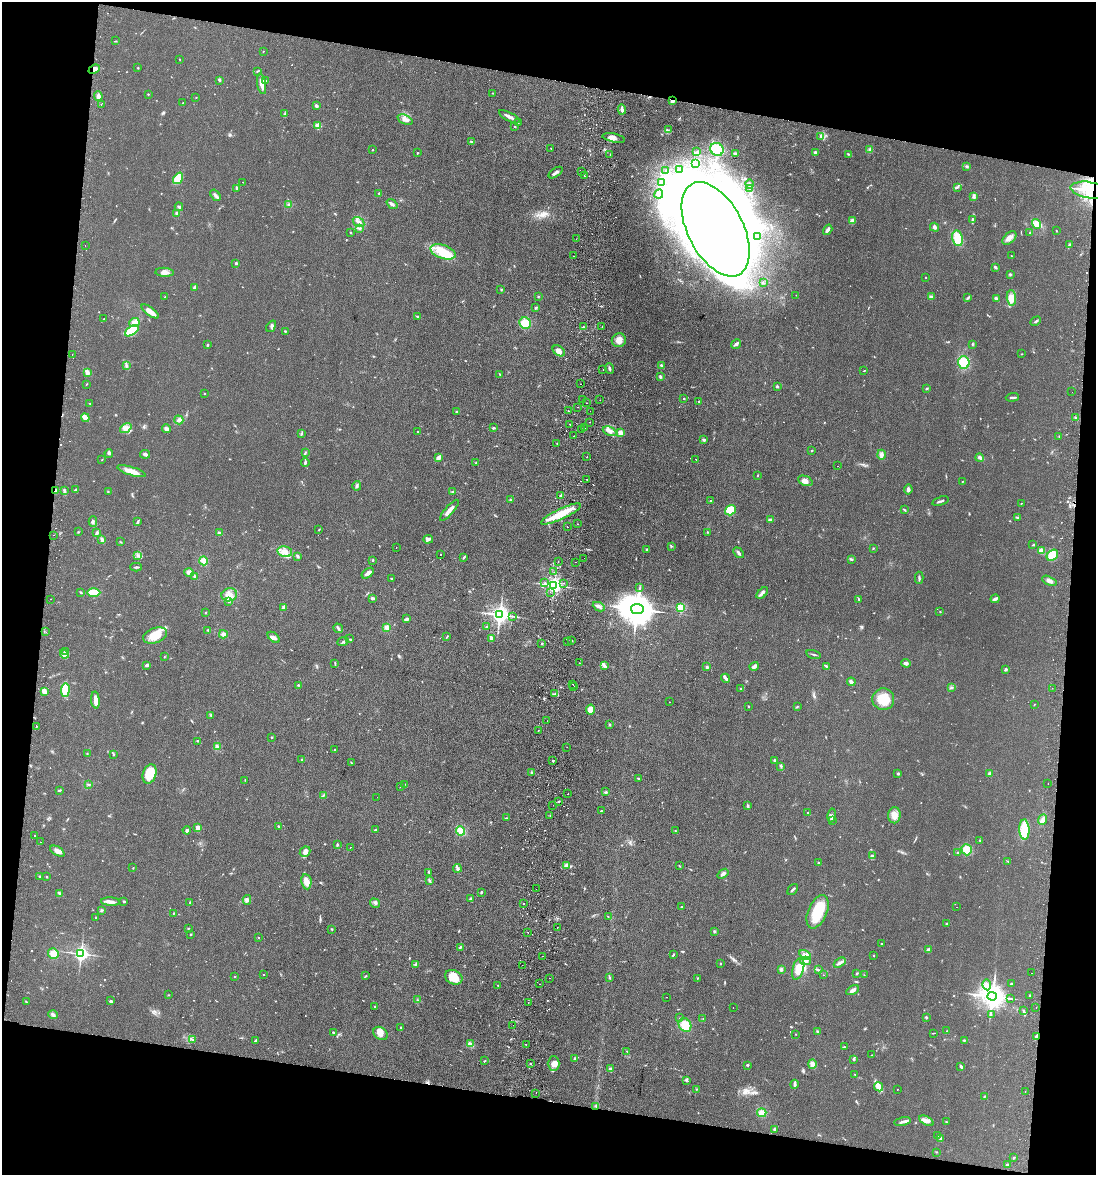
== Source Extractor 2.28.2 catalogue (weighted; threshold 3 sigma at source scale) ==
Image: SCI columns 171-4545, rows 9-4699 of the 4830 x 4709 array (HDU 1 of 3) = the unmasked area's bounding box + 8 px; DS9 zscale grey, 4 x 4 block average (1 PNG px = mean of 4 x 4 image px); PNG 1098 x 1177 px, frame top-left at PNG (2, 2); each listed source drawn as its Kron ellipse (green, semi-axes under 4 px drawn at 4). Shown black and unused: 20% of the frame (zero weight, under 2 of 3 exposures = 3% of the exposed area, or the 3 px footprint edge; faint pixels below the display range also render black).
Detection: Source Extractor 2.28.2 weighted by HDU 2 'WHT'. Background 0.0735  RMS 0.009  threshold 0.0406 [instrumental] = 3 sigma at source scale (4.5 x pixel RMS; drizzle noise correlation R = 1.50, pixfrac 1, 0.05/0.05 arcsec/px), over >= 5 px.
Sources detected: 819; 4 too faint to see at this stretch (4 x 4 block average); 27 inside a brighter object's white glare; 41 cosmic-ray / hot-pixel residue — neither listed nor drawn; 12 coinciding with a brighter row at this scale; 28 inside a brighter listed object's ellipse — not listed separately; of the other 707, all 500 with FLUX_AUTO >= 2.15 (the completeness limit of this list) listed and drawn (207 fainter detections not listed), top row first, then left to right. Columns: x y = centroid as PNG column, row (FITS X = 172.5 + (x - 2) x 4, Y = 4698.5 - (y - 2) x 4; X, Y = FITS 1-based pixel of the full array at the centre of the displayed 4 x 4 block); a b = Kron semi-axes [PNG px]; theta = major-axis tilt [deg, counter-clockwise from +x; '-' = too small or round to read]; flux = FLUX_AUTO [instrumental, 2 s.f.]
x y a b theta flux
115 41 3 2 - 3.5
263 51 2 2 - 4
180 59 2 2 - 2.4
138 68 2 2 - 4.5
94 69 6 3 23 22
257 71 3 2 - 3.6
219 80 3 2 - 6.1
266 81 2 2 - 6
262 84 10 3 -79 54
493 93 2 2 - 2.4
148 94 2 2 - 3.5
98 96 5 3 - 17
196 97 2 2 - 3.1
672 101 3 3 - 17
183 103 2 2 - 3.6
101 104 2 2 - 4
316 106 3 2 - 14
622 109 5 2 - 25
285 114 3 2 - 6.9
509 117 11 3 -28 25
405 120 8 4 -22 25
518 123 2 2 - 2.2
318 126 2 2 - 180
514 126 2 2 - 3.3
668 130 2 2 - 3
821 137 4 2 - 7.2
614 138 11 3 -11 27
471 142 2 2 - 4
551 148 2 2 - 2.5
717 149 7 6 - 130
870 149 3 2 - 4.9
372 150 2 2 - 4
697 152 3 3 - 9.2
815 152 3 3 - 7.8
417 153 2 2 - 12
610 154 2 2 - 3.3
735 154 3 2 - 11
848 154 3 2 - 4.2
695 164 3 2 - 6.4
967 166 3 2 - 6.3
680 170 3 2 - 4
581 171 2 2 - 4.3
665 171 2 2 - 6.5
556 173 8 2 34 15
585 176 2 2 - 11
178 178 6 4 55 110
243 182 2 2 - 2.6
661 182 3 2 - 5.6
749 184 4 3 - 12
957 187 4 2 - 8.7
236 188 4 2 - 6.1
750 188 2 2 - 2.6
1089 190 19 8 -10 150
379 193 2 2 - 6.6
659 194 5 2 - 8.1
215 195 6 3 -55 12
974 197 3 3 - 8
289 204 2 2 - 3.4
392 204 6 2 -37 14
179 207 4 2 - 14
177 213 2 2 - 29
972 219 3 2 - 4.2
852 221 2 2 - 100
359 222 6 3 -34 15
1037 224 5 4 - 46
934 227 5 3 - 11
360 228 2 2 - 4.2
716 229 51 27 -62 9000
828 230 6 2 56 17
1057 231 2 2 - 2.6
350 232 2 2 - 2.4
1030 233 2 2 - 2.7
758 237 3 2 - 6.4
958 238 8 5 -80 97
1009 238 8 5 45 28
576 239 2 2 - 2.9
1070 245 3 3 - 5.5
85 246 2 2 - 2.6
443 252 13 6 -19 95
574 256 2 2 - 2.4
1011 256 2 2 - 3
236 263 2 2 - 22
995 267 4 2 - 8.2
164 272 9 4 -3 27
1010 274 4 2 - 5.2
926 277 2 2 - 2.4
764 283 2 2 - 3.9
195 287 4 3 - 7.8
501 289 2 2 - 2.7
796 295 2 2 - 2.7
931 296 3 2 - 5.7
165 297 3 2 - 3.5
538 297 2 2 - 3.2
968 298 4 2 - 6
1011 298 8 4 -86 62
996 299 3 2 - 14
536 307 4 2 - 6.3
150 311 10 4 -35 35
417 316 3 2 - 4.5
104 319 2 2 - 3.7
1036 321 5 2 - 7.6
134 322 5 4 - 43
525 323 6 5 - 84
271 326 6 4 56 13
583 327 4 2 - 9.2
602 327 2 2 - 19
132 331 8 4 33 170
285 331 3 2 - 4.8
619 340 7 7 - 39
736 344 5 3 - 12
972 344 3 2 - 5.1
208 345 2 2 - 7.1
559 351 7 4 -34 33
72 354 2 2 - 4.1
1021 354 2 2 - 3
964 362 6 5 - 120
126 365 3 2 - 6.3
661 365 3 2 - 6.7
603 369 2 2 - 3.8
609 369 5 2 - 9.3
863 371 2 2 - 2.3
87 372 4 3 - 18
500 375 2 2 - 2.2
660 376 3 2 - 9.8
87 384 3 2 - 3
580 384 2 2 - 3.6
777 386 2 2 - 24
926 388 3 2 - 5.5
1072 392 2 2 - 2.9
204 394 2 2 - 3.3
1012 397 7 2 4 11
582 399 2 2 - 4.9
684 399 2 2 - 5.5
600 400 2 2 - 3.2
699 401 2 2 - 2.4
586 403 2 2 - 4.2
90 404 2 2 - 2.3
578 407 2 2 - 3.1
568 411 2 2 - 4.7
590 411 2 2 - 2.5
457 412 3 2 - 5.3
1076 417 3 2 - 5
85 418 4 3 - 27
179 420 4 3 - 13
590 422 2 2 - 2.7
570 424 2 2 - 4.6
126 428 6 4 37 23
494 428 4 2 - 6.7
585 428 2 2 - 7.6
166 429 4 4 - 14
581 430 2 2 - 3.3
610 431 7 4 -25 24
418 432 2 2 - 3.4
301 433 4 2 - 5.9
621 433 2 2 - 130
574 436 2 2 - 12
1059 436 2 2 - 2.3
704 440 3 2 - 13
557 443 2 2 - 3.5
812 450 2 2 - 2.9
109 453 4 2 - 8.2
305 453 3 2 - 5.4
145 454 5 2 - 15
881 455 5 4 - 15
439 457 4 3 - 24
587 457 2 2 - 8.5
980 458 4 3 - 12
696 459 2 2 - 13
102 460 2 2 - 2.3
305 462 4 2 - 9.7
476 463 2 2 - 2.9
837 466 2 2 - 5.1
132 471 15 4 -18 49
757 475 2 2 - 3.8
587 480 2 2 - 2.4
805 481 7 4 -24 28
963 481 2 2 - 2.2
357 486 5 3 - 10
908 489 5 3 - 15
55 490 3 2 - 9.2
76 490 3 2 - 6
64 491 2 2 - 3.6
108 491 2 2 - 4
452 491 3 2 - 3.5
561 496 4 3 - 15
510 500 3 2 - 4.7
711 501 2 2 - 17
940 501 9 2 16 9.2
1021 503 2 2 - 2.2
449 510 13 3 48 43
730 510 5 5 - 150
904 510 3 2 - 4.2
561 514 22 5 25 130
1017 518 4 2 - 5.8
770 520 3 2 - 12
93 521 5 2 - 8.7
138 521 3 2 - 5.4
577 524 2 2 - 2.4
567 527 2 2 - 3.1
319 530 3 2 - 4
78 532 3 2 - 2.4
708 532 2 2 - 4.2
97 533 4 3 - 8.8
219 533 3 2 - 17
54 535 2 2 - 3
428 539 5 3 - 12
102 540 4 2 - 20
121 542 2 2 - 2.6
1033 545 3 2 - 4.5
671 546 3 2 - 4.4
396 548 2 2 - 2.9
873 548 3 2 - 3
647 550 2 2 - 20
1041 551 4 3 - 32
285 552 7 5 -12 41
738 553 6 2 -50 15
138 555 2 2 - 4.9
441 555 2 2 - 6.1
1052 555 6 5 - 89
297 556 3 3 - 6.6
464 557 3 2 - 5.1
584 558 2 2 - 3.1
851 559 4 2 - 7
373 560 3 2 - 3.3
204 561 4 4 - 29
558 562 2 2 - 2.8
576 562 2 2 - 3.5
136 567 6 2 1 7.7
189 572 5 3 - 18
554 572 2 2 - 2.2
368 573 7 2 36 24
195 576 4 3 - 8.8
391 578 3 2 - 3.1
919 578 6 2 -88 8.1
1049 581 8 3 -24 17
545 583 2 2 - 3.9
563 583 2 2 - 6.1
554 585 3 2 - 2300
640 587 2 2 - 2.2
81 592 3 2 - 4.6
94 592 6 4 0 99
550 592 2 2 - 4.9
762 593 7 2 43 21
229 595 8 6 15 43
372 598 4 3 - 8.1
50 599 2 2 - 14
995 599 4 3 - 16
859 600 2 2 - 2.9
229 602 2 2 - 2.3
284 607 2 2 - 68
599 607 6 3 -26 17
681 608 2 2 - 450
637 609 6 5 - 13000
940 612 2 2 - 3.1
205 613 2 2 - 3.4
500 615 3 3 - 3400
513 616 3 2 - 3.7
407 619 4 2 - 18
387 627 4 3 - 29
486 627 3 2 - 4.6
338 628 5 3 - 9.6
208 630 2 2 - 4.3
46 632 2 2 - 4.3
223 634 4 3 - 16
155 636 12 7 18 96
447 636 3 2 - 4.3
274 637 7 3 -38 15
350 639 2 2 - 3.3
491 639 4 2 - 17
568 641 2 2 - 6.5
571 641 3 2 - 5.4
343 642 6 2 21 7.8
542 643 2 2 - 3.3
65 652 3 2 - 7.6
64 654 4 2 - 8.9
814 654 7 2 -16 7.7
164 657 2 2 - 2.7
335 663 4 2 - 3.7
580 663 2 2 - 2.4
906 663 5 3 - 16
147 665 3 3 - 9.4
604 666 4 3 - 10
754 666 5 2 - 10
826 666 3 2 - 5.3
707 667 2 2 - 28
1005 670 2 2 - 5.1
726 678 4 2 - 17
851 682 4 2 - 24
298 685 3 2 - 4.8
573 685 2 2 - 4.2
574 686 2 2 - 3.2
951 688 3 2 - 3.7
1052 688 2 2 - 2.4
740 689 2 2 - 2.4
65 690 7 4 87 130
44 691 4 3 - 21
555 694 2 2 - 2.9
883 699 11 10 - 110
95 700 8 3 -84 44
670 702 2 2 - 2.3
1034 704 2 2 - 2.4
748 706 2 2 - 9.5
797 707 3 2 - 3.4
590 710 5 4 - 40
211 715 2 2 - 2.8
547 721 2 2 - 2.7
609 725 2 2 - 3.7
36 726 2 2 - 11
538 730 2 2 - 5.4
272 737 2 2 - 4.2
198 741 2 2 - 3.7
217 747 4 2 - 9
567 747 2 2 - 2.6
334 749 2 2 - 2.9
87 753 2 2 - 2.6
113 754 3 2 - 5.2
302 760 2 2 - 9.8
775 760 3 2 - 7.9
552 761 2 2 - 7.8
351 763 2 2 - 2.4
781 766 3 2 - 7
532 772 3 3 - 9.2
898 773 2 2 - 17
150 774 10 6 71 110
989 774 3 2 - 12
639 778 3 2 - 5.2
245 780 2 2 - 2.6
89 784 3 2 - 4.4
404 784 2 2 - 2.8
1048 784 2 2 - 5.8
401 787 2 2 - 2.9
60 790 3 2 - 5.4
606 792 2 2 - 3.6
568 794 2 2 - 17
323 795 2 2 - 2.6
377 797 2 2 - 3
558 802 3 2 - 3
553 805 2 2 - 3.2
748 806 3 2 - 6
601 811 2 2 - 3.7
808 813 2 2 - 4.4
832 815 7 2 79 8.9
894 815 8 6 88 43
550 816 2 2 - 2.4
506 818 2 2 - 4.4
832 820 3 2 - 2.6
1042 820 6 3 66 23
279 826 3 2 - 5.7
198 828 2 2 - 79
1024 829 10 5 -87 130
187 830 4 3 - 8.4
375 830 3 2 - 8.7
675 830 2 2 - 2.5
461 831 5 4 - 71
34 835 2 2 - 20
980 841 2 2 - 2.4
40 842 2 2 - 3.2
337 845 3 2 - 4.4
350 847 2 2 - 4.7
967 850 6 5 - 77
57 851 8 4 -29 34
305 852 6 4 44 22
958 852 3 2 - 7.7
872 855 3 2 - 4.6
1008 861 2 2 - 2.7
818 863 2 2 - 4.5
566 865 3 2 - 19
679 866 2 2 - 4.1
133 868 2 2 - 2.2
457 868 4 2 - 7.1
429 872 3 2 - 5.4
723 874 6 3 38 14
39 876 2 2 - 4.1
47 877 3 2 - 3.9
429 881 4 2 - 7.8
306 882 7 5 -82 33
536 889 2 2 - 2.4
793 889 6 2 50 11
481 892 2 2 - 6.1
60 894 2 2 - 4.5
471 899 3 2 - 11
247 900 5 3 - 13
124 901 3 2 - 7.3
110 902 9 3 -3 28
190 903 2 2 - 2.3
375 903 5 2 - 10
524 903 2 2 - 3.5
682 906 2 2 - 3.5
956 907 2 2 - 2.2
101 910 4 2 - 5.7
818 912 17 9 67 170
173 914 4 2 - 3.3
608 916 2 2 - 2.1
96 918 2 2 - 2.4
947 924 4 2 - 4.7
557 927 2 2 - 2.8
188 928 2 2 - 3.1
332 929 2 2 - 3.6
714 931 3 2 - 5.5
528 932 2 2 - 5.9
190 934 2 2 - 4.6
258 938 2 2 - 2.5
881 944 2 2 - 7.1
460 948 4 2 - 5.2
929 950 4 4 - 12
53 954 5 5 - 51
81 954 3 3 - 1400
673 954 2 2 - 3
805 955 6 4 -30 24
542 956 2 2 - 2.3
874 956 2 2 - 2.3
805 961 5 4 - 24
840 963 6 3 35 16
415 964 3 2 - 7.1
720 964 2 2 - 2.8
522 965 2 2 - 2.6
798 969 11 5 74 82
781 970 3 2 - 15
818 970 4 2 - 5.7
857 973 2 2 - 3.9
1031 973 2 2 - 2.8
264 974 2 2 - 2.4
823 975 2 2 - 2.4
864 975 2 2 - 2.4
234 976 2 2 - 3.1
365 976 4 2 - 4.1
454 977 9 7 -25 92
609 977 3 2 - 5.5
550 978 2 2 - 3.4
698 978 2 2 - 3.2
539 984 2 2 - 4.2
1011 984 2 2 - 7.1
498 985 2 2 - 3.7
987 985 5 3 - 23
853 990 7 3 27 22
168 995 2 2 - 2.5
992 996 4 4 - 7100
1029 996 3 2 - 2.8
667 997 2 2 - 5.3
1010 998 2 2 - 2.9
417 1000 2 2 - 3.1
110 1001 2 2 - 10
26 1002 3 2 - 3.4
528 1003 2 2 - 6
375 1006 2 2 - 8.4
1036 1007 2 2 - 9.5
733 1008 2 2 - 2.7
1024 1011 3 2 - 6.6
53 1015 5 3 - 11
991 1015 2 2 - 3.4
926 1017 3 2 - 3.7
680 1018 2 2 - 3.4
703 1019 2 2 - 2.5
513 1025 2 2 - 3.1
685 1025 7 6 - 90
401 1028 2 2 - 3.2
947 1031 2 2 - 3.3
333 1032 2 2 - 12
818 1032 3 2 - 9.8
380 1033 8 6 -34 35
933 1033 3 2 - 3.4
796 1034 2 2 - 3.7
1036 1036 3 2 - 9.7
193 1040 2 2 - 2.8
256 1040 4 2 - 8.6
964 1040 3 2 - 5.6
470 1044 4 2 - 7
526 1045 2 2 - 2.3
844 1047 3 2 - 6.7
627 1051 2 2 - 4
872 1055 2 2 - 2.5
575 1058 2 2 - 3.2
854 1059 2 2 - 11
485 1061 3 2 - 4.1
530 1064 2 2 - 3.9
554 1064 7 6 - 32
812 1064 4 3 - 25
747 1065 2 2 - 6.1
961 1066 3 2 - 12
611 1069 4 3 - 20
855 1074 2 2 - 3.3
686 1080 3 2 - 6.5
795 1084 4 3 - 13
879 1087 5 4 - 47
696 1089 2 2 - 2.4
897 1089 2 2 - 3.8
1025 1092 2 2 - 2.3
536 1093 2 2 - 2.3
984 1096 2 2 - 3.1
596 1106 3 2 - 6
762 1113 5 4 - 40
926 1121 8 3 -28 21
902 1122 8 3 12 15
946 1122 2 2 - 3.6
775 1129 3 2 - 11
938 1135 2 2 - 2.5
940 1138 3 2 - 6.9
936 1152 2 2 - 2.3
1014 1158 3 2 - 4.1
1007 1165 2 2 - 33
Overlapping masked pixels (flux is a lower limit): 5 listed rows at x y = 94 69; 672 101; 1089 190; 55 490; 1036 1036
Diffuse or blended objects may show on this block-average render without a row.